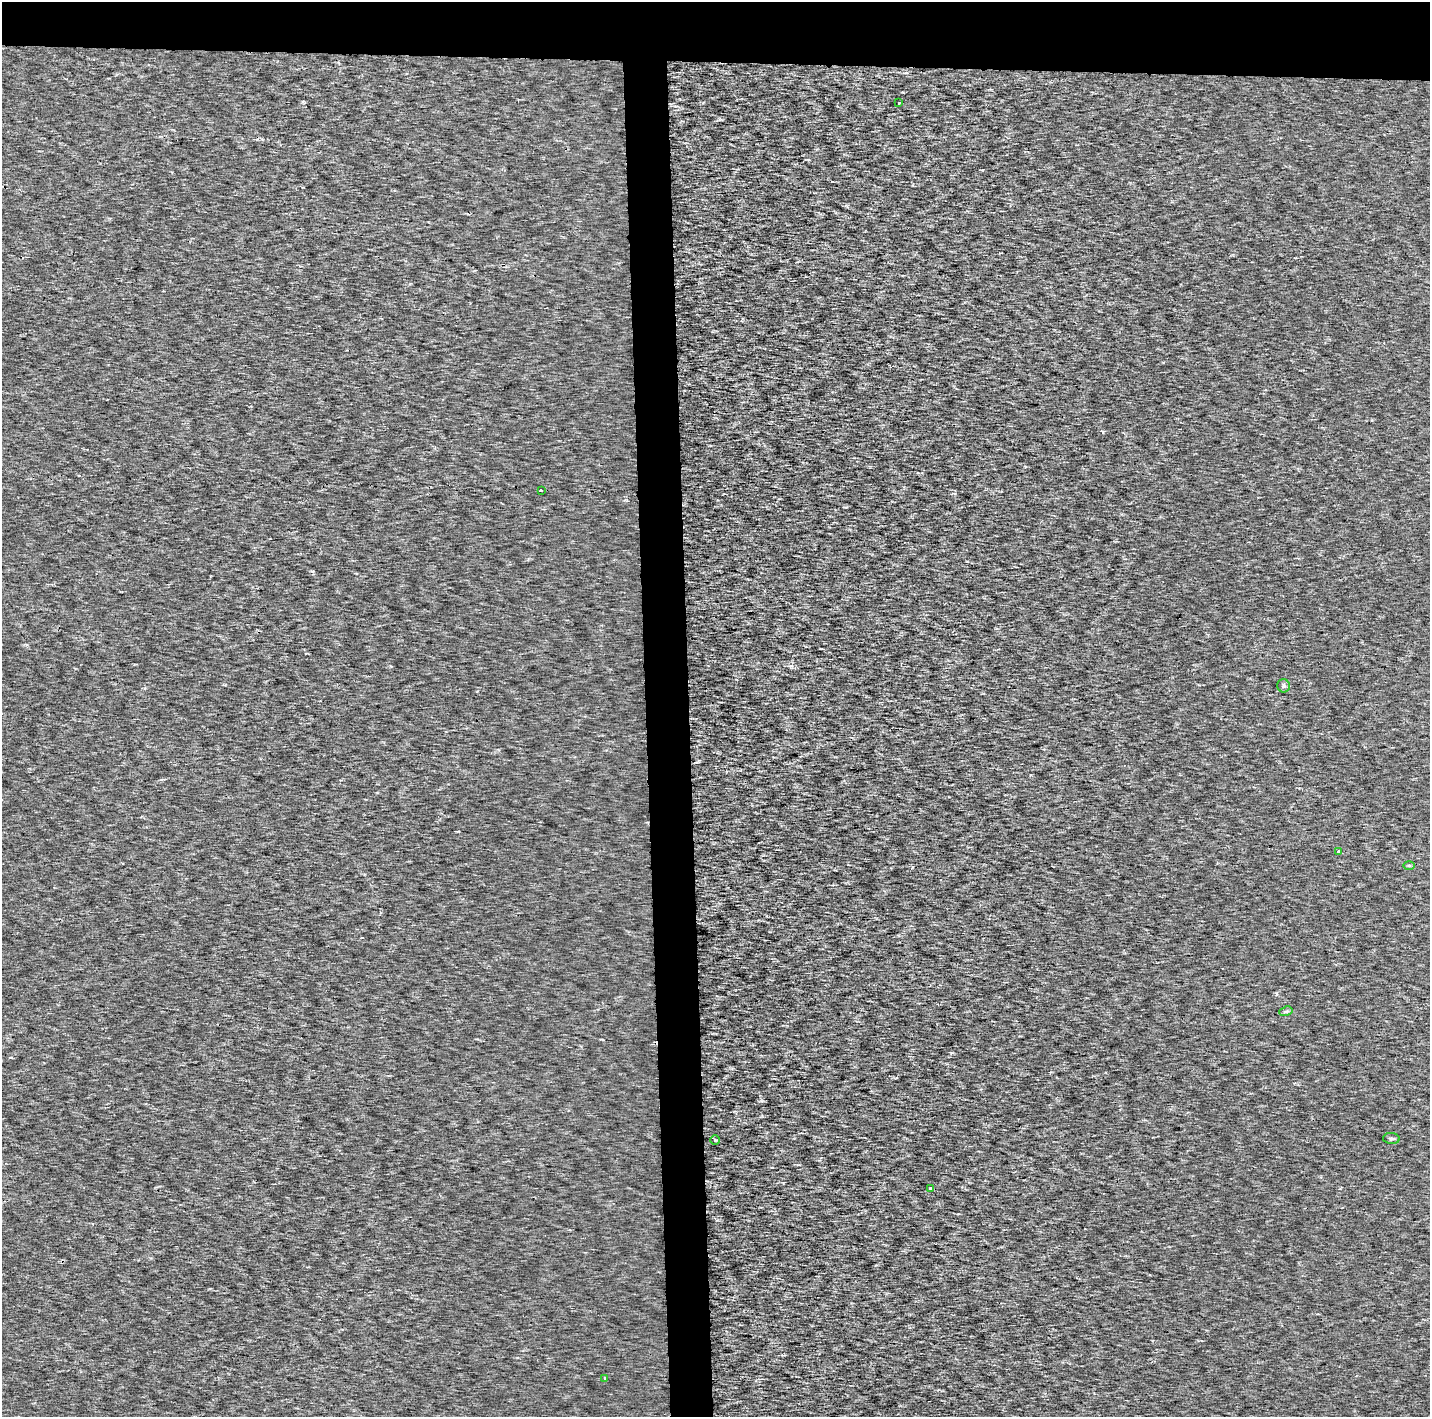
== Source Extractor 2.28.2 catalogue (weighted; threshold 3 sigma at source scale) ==
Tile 2 of 3 x 3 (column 2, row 1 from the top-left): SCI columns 1539-2966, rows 2934-4348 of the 7053 x 4355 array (HDU 1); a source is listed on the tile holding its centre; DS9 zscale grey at full resolution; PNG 1432 x 1419 px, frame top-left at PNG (2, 2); each listed source drawn as its Kron ellipse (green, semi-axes under 4 px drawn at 4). Shown black and unused: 7% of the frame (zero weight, under 2 of 3 exposures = <1% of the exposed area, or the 3 px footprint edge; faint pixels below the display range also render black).
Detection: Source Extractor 2.28.2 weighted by HDU 2 'WHT'; one run over the whole footprint, this tile lists its part. Background 3.28e-04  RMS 0.0027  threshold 0.0122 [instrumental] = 3 sigma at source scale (4.5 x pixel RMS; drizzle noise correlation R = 1.50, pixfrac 1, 0.0396/0.0396 arcsec/px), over >= 5 px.
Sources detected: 11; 1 cosmic-ray / hot-pixel residue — neither listed nor drawn; the other 10 listed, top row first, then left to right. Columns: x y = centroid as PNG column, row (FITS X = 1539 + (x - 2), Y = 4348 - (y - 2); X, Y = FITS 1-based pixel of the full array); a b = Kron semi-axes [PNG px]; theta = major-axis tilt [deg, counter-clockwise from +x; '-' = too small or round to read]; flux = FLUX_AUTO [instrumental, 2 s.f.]
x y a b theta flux
899 103 3 2 - 0.32
541 490 3 3 - 0.86
1284 686 6 6 - 0.79
1339 851 4 4 - 0.76
1409 865 6 4 -1 0.37
1286 1011 7 4 17 0.49
1391 1139 8 5 -6 0.65
715 1140 5 5 - 0.38
930 1188 3 3 - 0.78
605 1378 3 3 - 0.51